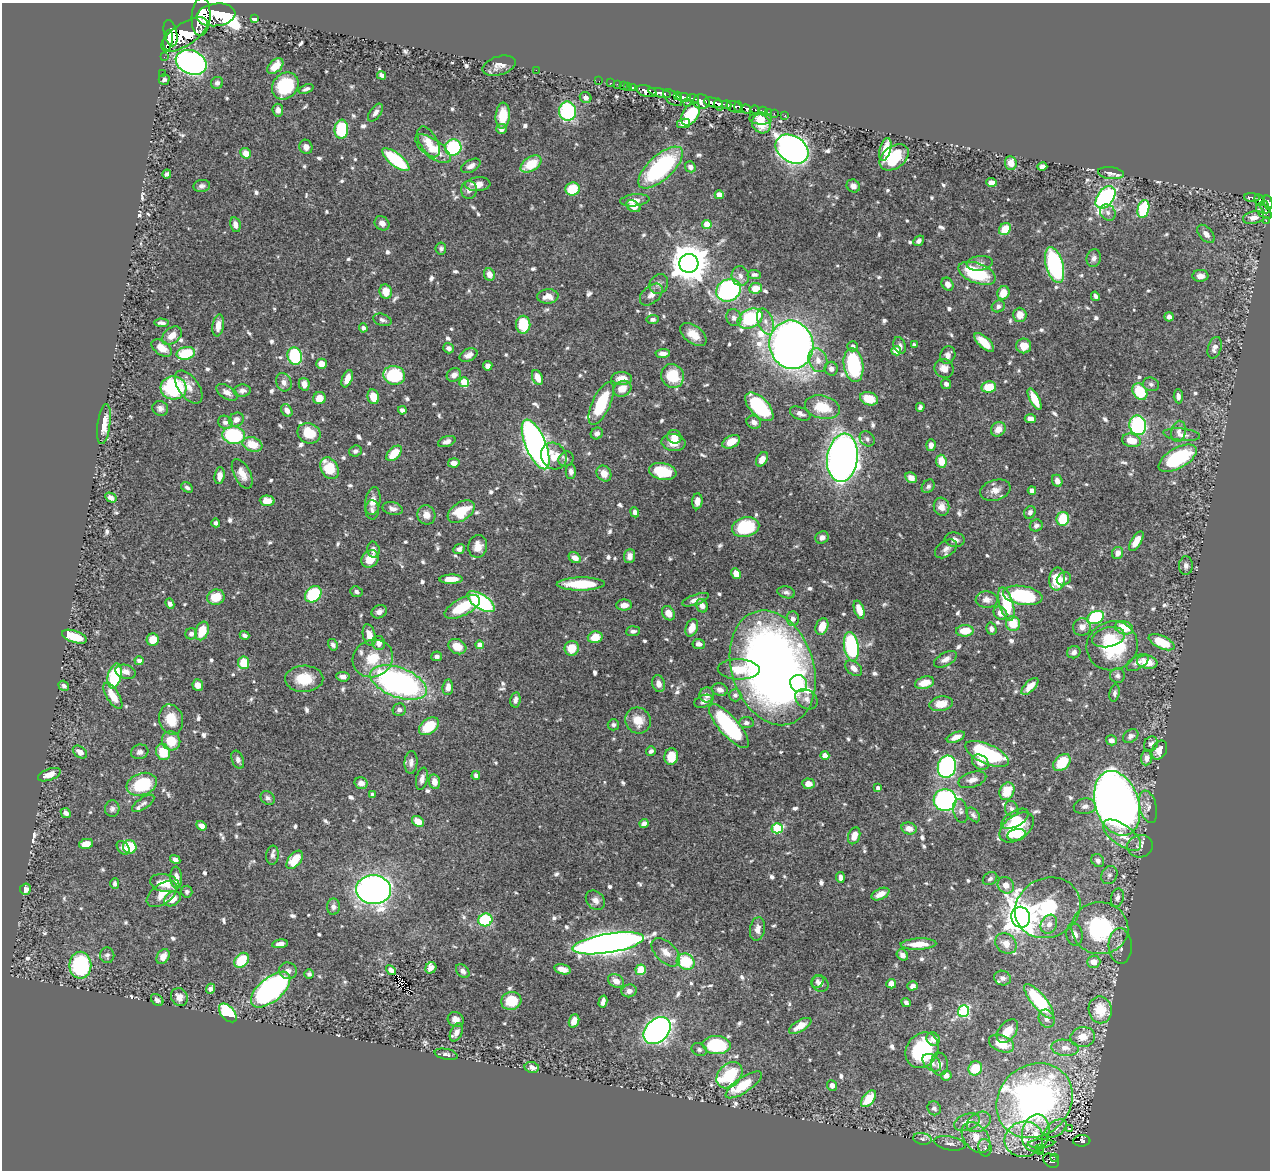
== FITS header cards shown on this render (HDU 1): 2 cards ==
NAXIS1  =                 1268
NAXIS2  =                 1168

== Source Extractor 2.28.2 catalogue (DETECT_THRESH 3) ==
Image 1268 x 1168 px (HDU 1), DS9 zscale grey, 1 PNG px = 1 image px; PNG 1272 x 1172 px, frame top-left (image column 1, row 1168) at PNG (2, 3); each listed source drawn as its Kron ellipse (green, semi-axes under 4 px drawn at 4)
Background 0.645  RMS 0.0094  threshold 0.0283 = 3 sigma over >= 5 px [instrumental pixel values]
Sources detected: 806; of the 806, the 500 brightest by FLUX_AUTO listed and drawn (306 fainter detections omitted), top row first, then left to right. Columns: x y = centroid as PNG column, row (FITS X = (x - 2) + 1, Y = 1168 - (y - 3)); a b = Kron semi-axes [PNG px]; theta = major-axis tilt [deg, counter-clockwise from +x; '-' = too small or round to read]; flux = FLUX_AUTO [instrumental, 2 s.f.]
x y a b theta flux
216 15 19 11 8 4300
201 17 19 9 87 3900
254 19 4 4 - 2.5
170 33 13 6 -76 1500
184 35 26 11 33 3700
168 40 10 4 82 1300
164 57 2 2 - 8
191 62 16 12 -23 240
275 66 9 6 43 9.6
499 66 17 9 17 5.6
536 70 2 2 - 24
162 73 2 2 - 5.1
382 75 4 4 - 2.7
164 79 5 5 - 2
599 81 2 2 - 10
217 83 6 6 - 2
610 83 3 2 - 17
617 84 2 2 - 7.2
285 86 15 12 49 38
623 86 2 2 - 12
627 86 3 3 - 31
632 87 3 3 - 34
306 89 8 4 22 1.9
646 91 10 5 -16 1200
660 93 12 3 -12 900
677 95 3 3 - 93
586 97 6 5 - 3.1
683 97 7 4 -9 530
673 98 11 6 -39 180
693 99 6 3 -17 260
701 102 8 7 - 660
688 103 2 2 - 5.5
713 103 9 4 -15 1000
719 104 6 3 -76 540
727 105 5 3 - 300
734 107 8 5 -18 640
739 107 6 2 -73 340
746 109 5 4 - 250
755 109 4 3 - 99
278 110 6 5 - 2.8
567 111 10 8 -85 66
763 111 5 3 - 41
768 112 2 2 - 7
375 113 10 5 53 3.3
691 114 12 7 56 27
774 114 3 2 - 16
785 115 2 2 - 7
503 116 13 7 86 16
761 119 11 6 -1 5.6
684 123 6 4 12 4.9
761 124 10 8 -53 14
341 129 9 7 85 46
501 129 5 5 - 3.8
429 142 17 9 -61 7.8
306 147 7 6 - 3
453 147 8 8 - 51
433 149 21 9 -36 17
792 149 18 13 -34 460
885 149 11 5 75 14
246 153 5 5 - 7.1
894 157 16 11 38 33
396 160 16 6 -38 56
1011 163 7 6 - 6.3
531 164 11 7 33 18
471 166 10 6 29 3.3
690 167 6 5 - 3.4
1042 167 5 4 - 4.2
660 168 28 12 42 93
1111 173 13 6 -7 2.6
167 174 4 4 - 2
991 182 5 4 - 4.7
478 184 12 7 4 6.1
202 186 8 6 8 2.4
853 186 7 6 - 3
573 189 7 6 - 21
469 190 9 8 - 3.4
719 195 4 4 - 7.7
1105 197 13 8 53 140
1252 197 7 4 -5 150
635 200 15 6 6 5.3
1259 200 6 4 -74 300
1268 203 7 3 -78 390
633 206 7 5 -31 7.5
1265 207 7 3 -66 120
1143 209 9 6 77 44
1264 211 9 5 -45 300
1108 212 8 7 - 2.7
1253 218 11 6 12 5.2
1266 221 3 2 - 18
382 223 8 6 -40 3.9
235 225 7 5 -77 3.8
707 225 4 4 - 17
1005 229 6 5 - 14
1206 234 11 6 -48 4.3
919 241 6 4 41 2.2
441 248 6 5 - 1.8
1094 258 9 7 74 2.7
689 263 9 9 - 1800
980 263 13 7 7 3.2
1054 265 18 8 -74 93
977 273 19 10 -20 41
489 274 6 5 - 5.4
754 275 7 4 -4 1.9
740 276 10 8 -79 3.2
1200 276 8 6 -1 4.1
659 284 10 9 - 2.9
948 284 7 5 -56 3.7
756 288 6 5 - 10
729 290 13 11 29 100
386 292 7 6 - 9.5
1003 293 7 6 - 9.8
651 295 13 8 42 4.9
548 296 10 7 3 6.6
1095 296 5 4 - 2
998 306 7 6 - 2.3
1020 315 7 6 - 7
1169 317 5 4 - 2.9
734 318 8 7 - 2.7
750 318 13 9 27 57
382 320 9 6 -17 2.2
653 320 6 4 5 2
766 322 13 7 -69 4.6
161 323 7 3 -3 2.2
218 325 11 5 81 6.3
523 325 9 7 89 23
363 328 4 4 - 2.1
693 335 15 9 -37 8.7
172 336 11 7 38 6.3
984 342 12 5 -43 14
791 345 24 22 -76 660
900 345 9 6 -69 2.7
914 345 4 4 - 2.1
853 346 5 5 - 2.3
1024 346 7 7 - 8.3
162 348 11 7 -35 7
449 348 5 5 - 2.7
1215 348 11 6 71 4.1
896 351 5 4 - 20
186 353 9 6 11 27
663 353 7 4 2 3.5
468 355 9 6 26 4.1
948 355 9 7 69 3.4
295 356 9 7 -73 52
818 360 12 9 -72 6.7
321 364 5 5 - 5.7
853 365 17 9 -81 56
488 366 5 4 - 2.6
944 368 10 9 - 6.6
831 369 7 6 - 2.9
394 375 11 9 -14 40
454 375 7 6 - 4.2
673 376 12 11 - 23
537 377 8 5 -67 7.3
622 378 10 6 -1 8.1
347 379 9 5 68 6.6
284 382 9 7 -65 3.8
464 382 5 5 - 30
304 384 6 5 - 4.6
946 384 5 4 - 2.3
1151 384 8 6 -16 1.8
189 387 19 10 -54 7
989 387 7 5 9 18
173 388 13 11 -5 70
622 389 9 7 28 7.8
242 391 8 6 4 2.6
227 392 12 6 -31 3.8
1140 392 9 7 -59 25
1178 396 7 4 -86 2.7
373 397 7 5 -78 8.2
319 398 6 6 - 7.1
869 399 9 6 -18 13
1035 399 12 5 -63 14
601 404 23 9 66 31
759 407 18 9 -46 59
822 407 18 11 -14 19
920 407 4 4 - 1.9
160 408 8 7 - 2.8
402 410 4 4 - 2.9
287 411 7 5 -59 4.7
800 413 11 6 -24 3.2
1030 419 6 4 -5 7.2
236 420 8 6 31 5.2
225 422 7 6 - 2.6
754 422 7 6 - 3.7
104 424 20 6 82 10
1138 425 10 8 -77 78
998 429 8 6 46 6.6
1179 431 11 7 78 3.5
309 433 12 10 -23 16
597 433 6 5 - 2.8
234 435 11 8 -9 62
1182 435 18 6 -6 4.5
674 437 7 6 - 5.7
867 439 8 6 -47 2.1
1131 440 9 6 -13 11
447 442 9 5 18 2.9
731 442 9 6 28 10
673 443 12 8 -9 7.5
252 444 10 7 -18 14
536 444 26 10 -67 410
931 445 6 4 87 3.1
355 451 6 5 - 2.1
394 453 9 5 45 14
554 456 14 12 -57 13
842 458 24 15 83 500
1178 458 21 10 30 52
566 459 8 7 - 2.1
762 459 8 5 58 5.4
941 461 6 5 - 11
454 463 6 4 -5 4.5
330 468 11 8 -60 21
663 471 14 8 -12 23
571 472 7 5 -90 2.3
604 473 8 7 - 6.1
242 474 16 8 -62 7.4
219 476 8 5 82 4.9
911 478 6 5 - 4.4
1057 481 6 5 - 3.9
928 486 7 6 - 1.9
187 487 6 4 -33 1.8
995 490 15 10 17 6
1032 490 4 4 - 4.9
111 497 6 4 -31 3.2
267 501 7 5 -4 8.2
373 501 14 7 81 6.3
697 501 8 5 87 4
941 507 9 7 -73 4.6
393 509 10 6 -13 3.4
372 510 10 6 -89 2.2
461 512 15 9 33 24
635 512 5 4 - 2.9
1030 512 6 5 - 3
426 515 9 9 - 5.9
1063 519 7 6 - 22
216 523 4 4 - 1.8
1036 526 6 6 - 2.3
746 527 14 10 13 39
822 537 7 6 - 3.2
955 540 10 7 -8 3.6
1136 541 11 5 59 9.1
478 546 11 9 80 6.5
459 549 6 5 - 2.7
946 549 12 7 35 3.5
373 550 8 6 -78 2.5
1118 553 6 5 - 5.6
630 556 7 5 86 3.4
575 558 6 5 - 5.1
370 559 9 7 46 10
1186 566 9 7 89 2.8
736 574 5 4 - 7.7
451 579 11 4 1 8.1
1057 579 11 8 84 19
1064 579 7 6 - 2.4
581 584 24 6 1 28
356 592 6 5 - 2
786 592 9 6 -13 2.1
313 594 9 7 42 46
1023 595 20 9 -9 51
216 597 9 7 18 15
695 600 14 5 19 3.9
987 600 11 8 -2 4.5
481 602 15 7 -33 110
170 604 5 4 - 2.4
1006 604 17 7 -74 30
624 605 8 5 1 4.7
702 606 7 5 -64 3.8
462 607 19 8 27 25
859 610 9 4 -71 9.5
379 612 8 6 25 3.1
668 613 7 6 - 7.1
1000 613 7 6 - 5
1096 618 9 6 26 63
793 619 7 6 - 4.2
1013 624 7 7 - 17
822 626 9 6 68 9.2
1082 627 9 8 - 4.4
692 628 9 6 66 8.2
1124 628 9 6 -16 16
991 629 6 5 - 2.8
202 631 10 6 67 14
633 631 7 5 5 2.4
965 631 9 5 5 13
191 634 6 5 - 2.5
244 635 5 4 - 1.9
369 635 11 6 -76 7.6
74 637 13 6 -19 23
595 637 7 6 - 11
1108 637 17 9 12 11
153 640 6 6 - 8.7
1162 642 14 6 -24 21
379 643 7 6 - 4.7
699 644 6 5 - 3.1
333 645 6 4 -59 1.8
480 645 4 4 - 5.8
1112 646 26 24 26 51
457 647 9 7 -28 11
851 647 15 7 -80 76
572 648 7 7 - 11
1074 652 7 6 - 2.8
437 656 5 4 - 2.1
373 658 20 18 27 21
945 659 12 6 29 4.1
139 661 4 4 - 2.7
1147 662 10 6 -10 12
244 663 6 5 - 18
1137 663 12 6 31 4.3
773 668 59 41 -72 610
854 668 9 6 -38 4.4
739 669 21 10 -2 16
126 672 10 7 -16 3.5
115 676 12 6 76 45
1117 676 7 7 - 2.3
343 677 7 5 -8 3.6
304 679 19 13 2 19
398 682 30 14 -21 190
799 683 9 8 - 13
925 683 10 6 17 9.6
659 684 8 6 -74 4.4
198 685 6 5 - 5.4
64 686 5 4 - 2.1
1030 686 11 5 45 5.9
448 687 8 5 84 4.3
720 690 8 6 -14 3.6
1115 693 9 5 80 1.9
707 695 7 7 - 4.3
735 695 6 6 - 2.3
113 696 15 6 -58 12
806 699 12 9 -34 3.7
515 700 7 5 80 2.9
704 701 10 6 21 3.5
941 704 12 7 10 9.7
399 710 6 6 - 2.1
171 719 15 12 -74 14
638 720 13 12 - 11
746 723 7 5 4 2.4
613 725 6 5 - 2.2
429 726 11 7 36 21
729 726 28 9 -48 76
1131 736 8 6 33 2.8
956 737 9 4 22 5.2
1111 740 5 5 - 3.8
171 741 10 9 - 13
1151 744 8 6 52 2.6
1159 750 10 7 63 7.1
651 751 5 4 - 2.2
80 752 8 5 -35 4.9
140 752 9 7 18 2.8
163 752 8 7 - 16
987 754 23 9 -24 68
671 756 8 6 81 14
825 756 4 4 - 7.5
1146 758 7 5 84 3
238 760 9 6 -68 2.6
411 762 11 6 86 3
980 762 9 7 -36 6.5
1062 763 10 7 45 20
947 767 11 9 76 140
49 775 12 5 20 5.8
476 775 4 4 - 2
422 779 11 5 78 3.2
972 780 14 7 17 4.3
434 782 7 5 -80 5.4
361 783 6 5 - 4.1
142 784 15 11 20 34
808 784 6 5 - 5.7
878 788 4 4 - 3.2
1007 791 9 7 63 16
372 795 4 3 - 2.3
268 798 8 6 -45 2
945 800 11 11 - 150
143 803 13 5 34 1.9
1117 803 33 21 -72 750
1085 806 11 8 10 3.2
1148 807 16 8 -76 4.8
112 809 8 7 - 2.4
1012 809 8 6 -68 2.6
960 811 12 7 -77 2.5
66 813 5 4 - 2.6
973 815 8 5 -51 1.9
1015 819 15 8 29 7.3
418 821 6 5 - 8.7
644 823 4 4 - 2.6
201 826 5 4 - 4.1
777 828 5 5 - 43
1017 828 19 12 37 32
909 829 7 6 - 6.1
1017 835 9 6 9 6
1122 835 22 10 -36 12
854 836 8 5 69 7.5
86 844 7 5 12 9.1
1140 846 13 11 14 4.5
130 847 7 6 - 27
123 848 8 5 -53 3
272 855 9 6 84 2.5
175 859 5 4 - 2.6
295 860 11 6 52 16
1098 860 7 6 - 2.8
1109 875 9 7 62 2.5
840 877 5 4 - 3.1
176 878 11 6 -85 5.9
990 879 8 5 35 2
165 883 15 9 -11 14
115 884 5 4 - 2.2
1006 885 9 7 -47 5.6
25 889 5 5 - 4.3
374 890 17 14 -5 420
187 892 6 5 - 1.9
162 894 17 10 36 11
880 894 9 5 26 6.4
1117 898 9 6 79 2.9
172 899 9 6 32 8.9
595 900 11 8 -45 4.4
333 907 8 6 87 2.7
1048 908 33 29 28 51
1021 917 10 9 - 1300
485 920 7 6 - 50
1049 924 10 8 61 5
1100 928 28 26 -8 69
757 929 12 7 80 4.7
1074 935 11 8 -78 4.6
608 943 36 9 9 710
280 944 8 4 9 3.5
918 944 18 5 2 11
1006 944 11 9 -43 6.5
1120 946 18 11 -86 5.6
666 952 17 10 -44 7
107 955 8 7 - 2
902 955 6 5 - 3.2
163 957 8 6 59 5.1
242 960 8 6 46 23
686 962 9 8 - 27
1094 962 6 6 - 6.7
80 965 13 11 -90 77
431 968 6 5 - 3.9
562 969 8 5 -13 6.1
391 970 6 4 -41 2.1
641 970 5 5 - 18
288 971 9 8 - 3.2
463 971 8 5 -49 3.3
309 974 4 4 - 2.1
1003 978 8 7 - 2.5
616 981 8 6 -32 5
817 981 7 6 - 1.9
820 984 8 8 - 3.1
891 984 5 5 - 6.1
913 986 5 4 - 2.7
210 989 5 4 - 3.2
271 990 24 12 40 200
629 991 7 6 - 3.3
179 997 9 8 - 5.8
157 1000 7 5 -41 2.1
511 1001 10 9 - 19
1039 1001 21 7 -50 56
603 1002 6 4 75 3.2
906 1003 5 4 - 2.2
1100 1010 13 11 -80 19
964 1011 6 5 - 65
228 1013 11 6 -48 46
1047 1019 9 7 -66 3.5
456 1020 8 7 - 4.8
574 1021 7 5 68 6.8
800 1026 12 5 30 8.6
657 1031 15 11 45 280
1007 1031 13 8 52 9.2
456 1032 10 5 64 3.5
1083 1037 12 10 9 8.5
933 1039 7 6 - 4.8
1001 1044 13 8 -23 14
717 1045 14 9 -3 52
1065 1048 14 8 -6 5
699 1050 8 6 -24 1.9
922 1050 19 15 56 57
446 1054 12 5 -12 2.2
932 1063 10 7 -41 4.6
939 1064 11 8 -85 4
532 1067 7 5 -11 3.8
975 1068 7 6 - 18
729 1075 15 11 47 51
946 1075 5 5 - 3.6
744 1085 21 7 34 20
832 1085 5 5 - 3.7
869 1099 10 5 52 16
1034 1101 40 35 40 330
934 1108 7 6 - 2.5
967 1122 13 8 20 6.8
979 1122 13 9 31 5.5
1055 1129 12 7 35 3.5
1069 1129 3 3 - 3.4
1036 1133 19 13 77 11
976 1137 17 12 -51 13
922 1139 9 6 -10 2
1024 1139 19 17 14 12
1082 1141 8 5 4 140
950 1143 16 7 -10 3.5
1041 1143 13 4 2 2.3
985 1148 9 6 -79 2.5
1039 1149 3 3 - 2.7
1041 1152 4 3 - 3.1
1054 1157 3 3 - 13
1051 1161 8 6 -36 80
At the frame edge (FLAGS 8, measured only in part): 1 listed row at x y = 1268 203
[306 fainter detections neither listed nor drawn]